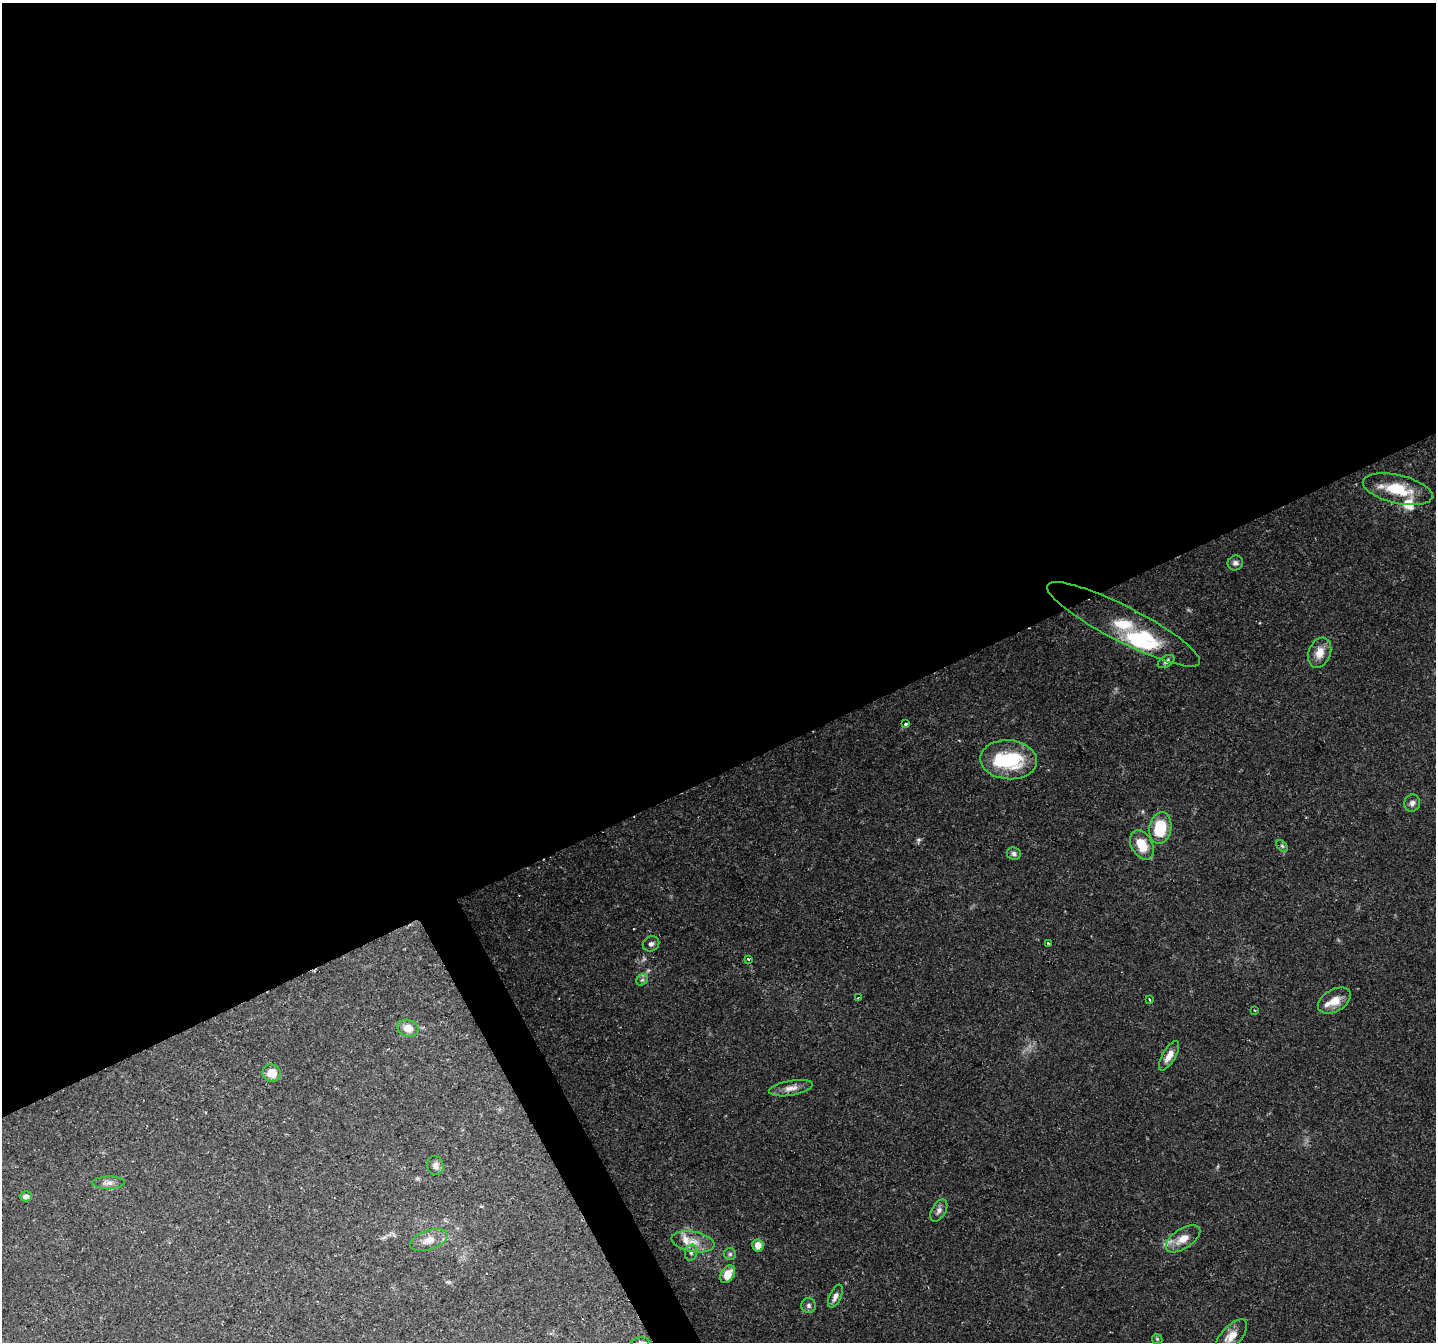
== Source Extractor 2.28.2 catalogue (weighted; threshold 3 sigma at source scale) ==
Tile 2 of 4 x 4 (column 2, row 1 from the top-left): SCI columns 1437-2870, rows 4180-5519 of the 5738 x 5615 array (HDU 1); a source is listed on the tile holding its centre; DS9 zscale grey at full resolution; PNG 1438 x 1344 px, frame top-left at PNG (2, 3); each listed source drawn as its Kron ellipse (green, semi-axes under 4 px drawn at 4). Shown black and unused: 59% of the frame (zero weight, under 2 of 3 exposures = <1% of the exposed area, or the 3 px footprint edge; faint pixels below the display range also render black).
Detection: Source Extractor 2.28.2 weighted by HDU 2 'WHT'; one run over the whole footprint, this tile lists its part. Background 0.0816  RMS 0.005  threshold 0.0225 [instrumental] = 3 sigma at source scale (4.5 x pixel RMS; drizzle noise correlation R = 1.50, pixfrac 1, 0.0396/0.0396 arcsec/px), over >= 5 px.
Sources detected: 47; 1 inside a brighter object's white glare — neither listed nor drawn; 6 inside a brighter listed object's ellipse — not listed separately; the other 40 listed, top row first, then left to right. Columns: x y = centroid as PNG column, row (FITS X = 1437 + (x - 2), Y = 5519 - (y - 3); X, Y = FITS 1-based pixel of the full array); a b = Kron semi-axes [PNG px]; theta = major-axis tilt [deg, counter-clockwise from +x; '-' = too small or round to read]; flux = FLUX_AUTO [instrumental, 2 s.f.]
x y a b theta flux
1398 489 35 14 -13 18
1235 563 8 7 - 1.7
1124 624 85 17 -27 27
1320 653 15 11 69 6.1
1166 662 9 5 31 1.7
905 724 3 3 - 1.4
1009 760 28 19 -5 31
1412 803 9 7 68 2.1
1160 828 16 11 80 20
1142 845 16 10 -62 11
1282 846 7 4 -45 0.85
1014 853 7 6 - 1.5
1048 943 3 2 - 0.56
651 944 8 7 - 1.6
748 959 3 3 - 0.68
642 980 6 5 - 1.1
858 997 3 2 - 0.34
1149 999 3 3 - 0.52
1334 1001 18 11 30 7
1255 1010 3 2 - 0.48
408 1028 11 8 -17 5.1
1169 1056 16 6 59 4.1
271 1073 9 8 - 6.7
791 1088 22 7 10 4.1
435 1166 9 8 - 2.4
108 1183 16 6 2 2.4
26 1196 6 5 - 2.1
939 1210 12 7 59 2
1183 1239 20 9 34 6.9
429 1240 19 9 18 5.7
693 1242 21 10 -10 7.3
758 1245 6 5 - 4.9
691 1253 8 6 76 1.6
730 1254 6 6 - 1
728 1274 10 6 57 8.8
835 1296 12 5 65 2.4
809 1305 7 7 - 1.4
1231 1336 21 10 48 7.3
1157 1339 5 4 - 0.73
640 1342 9 5 8 1.1
Isophote crosses this tile's border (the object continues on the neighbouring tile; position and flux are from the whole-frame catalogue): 2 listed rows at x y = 1231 1336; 640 1342